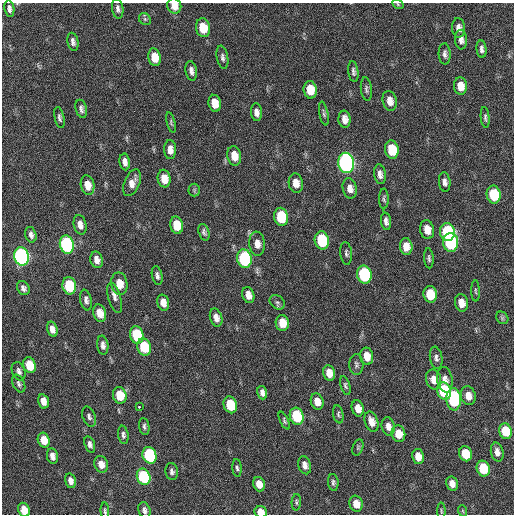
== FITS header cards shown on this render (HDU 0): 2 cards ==
NAXIS1  =                  512 / Axis length
NAXIS2  =                  512 / Axis length

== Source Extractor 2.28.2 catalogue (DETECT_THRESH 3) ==
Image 512 x 512 px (HDU 0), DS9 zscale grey, 1 PNG px = 1 image px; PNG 516 x 516 px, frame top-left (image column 1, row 512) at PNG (2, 3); each listed source drawn as its Kron ellipse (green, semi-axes under 4 px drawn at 4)
Background 24.1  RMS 5.4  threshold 16.3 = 3 sigma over >= 5 px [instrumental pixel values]
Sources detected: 137; all 137 listed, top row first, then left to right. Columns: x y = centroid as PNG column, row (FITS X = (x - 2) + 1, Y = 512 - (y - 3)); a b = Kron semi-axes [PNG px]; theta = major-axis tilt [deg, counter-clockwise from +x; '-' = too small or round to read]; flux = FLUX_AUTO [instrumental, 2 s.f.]
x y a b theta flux
398 4 6 4 -31 490
174 6 8 7 - 3900
9 9 8 5 -81 1300
118 9 10 5 -82 1300
145 19 6 5 - 690
203 28 9 7 -79 8400
458 28 10 6 -87 2000
461 40 10 6 -85 1900
73 42 9 5 -79 1400
482 49 9 5 -84 1300
445 54 10 6 -88 1300
155 57 9 6 -78 5800
222 57 12 5 -79 1300
191 71 10 5 -79 1700
353 71 10 5 -83 1100
460 86 9 6 -85 4200
366 89 12 5 -83 1000
310 90 9 6 -84 6900
390 101 10 7 -77 3000
215 103 9 6 -79 4800
81 109 9 5 -74 1200
256 112 9 5 -83 2100
324 114 12 4 -78 890
485 117 10 4 -84 900
59 118 11 5 -77 960
345 119 8 6 -84 2600
171 122 10 4 -75 690
170 150 9 6 -88 2700
392 150 9 7 -78 12000
234 156 10 7 -78 4400
125 162 8 5 -82 1900
346 163 10 7 -83 150000
380 174 10 6 -81 1700
164 179 9 6 -80 4800
445 182 10 6 -84 1700
132 183 14 7 67 3100
296 183 10 7 -80 3300
88 185 10 6 -80 4100
350 188 10 7 -79 2600
194 190 6 6 - 610
494 195 9 7 -80 15000
384 199 10 4 -90 810
281 217 9 7 -81 16000
386 221 8 5 -83 1500
80 225 10 6 -77 2300
177 225 8 6 -78 9500
427 230 9 7 -78 4100
204 232 8 5 -71 1000
447 232 9 7 -84 30000
31 235 8 5 -75 1300
322 240 9 7 -79 25000
451 242 9 7 -89 41000
257 244 12 8 -83 2900
67 245 9 7 -76 67000
406 246 8 6 -84 3700
346 253 11 6 -84 1000
21 256 9 7 -76 110000
429 258 10 5 -86 930
244 259 9 7 -79 48000
97 260 8 6 -76 2300
364 274 9 7 -78 37000
157 275 9 5 -78 1300
119 284 11 8 -79 6100
69 286 9 6 -78 19000
23 288 7 6 - 1300
475 291 10 4 -89 620
430 294 8 6 -82 9800
248 295 8 6 -74 2700
115 298 15 6 -74 2000
86 300 10 5 -79 1500
277 302 8 6 -41 950
163 303 8 5 -75 3100
461 303 9 6 -79 3500
100 313 9 6 -72 4700
216 318 9 6 -73 2300
502 318 7 5 -47 700
282 323 8 6 -81 4800
52 329 8 5 -74 2200
137 335 9 6 -74 20000
103 345 10 5 -83 1600
144 347 9 6 -74 14000
367 356 8 6 -80 4600
436 358 11 6 -80 1300
29 365 8 6 -72 9200
356 365 10 7 -90 1100
19 371 9 6 -68 1500
329 373 8 6 -78 4300
434 379 10 7 -76 3600
445 380 13 7 -79 2300
19 384 9 6 -64 980
345 386 9 4 -73 790
444 391 9 7 -74 27000
262 393 7 4 -74 1700
120 395 8 6 -74 9400
468 396 9 7 -75 3200
454 399 11 7 -87 29000
43 401 7 5 -76 2900
317 402 8 6 -72 3400
230 405 8 6 -71 14000
139 407 3 3 - 14000
358 408 8 6 -76 3400
338 414 9 5 -78 750
297 416 8 6 -73 21000
89 417 10 6 -69 1200
284 421 9 4 -64 650
371 422 10 6 -71 3400
144 426 9 5 -79 930
388 426 9 6 -77 2400
505 431 8 6 -73 11000
398 434 8 7 - 5600
123 435 9 5 -81 1100
44 440 7 6 - 5600
90 444 8 5 -72 1400
358 448 8 5 70 630
497 452 9 6 -77 2000
465 454 8 6 -71 9600
149 455 8 7 - 40000
52 456 8 5 -79 2300
418 456 8 5 -80 4000
101 464 8 6 -70 3100
305 465 9 6 -74 1900
237 468 9 4 -86 820
483 469 8 6 -71 14000
172 471 9 6 -81 1200
144 477 8 6 -69 30000
70 481 7 5 -77 2300
333 482 8 5 -85 940
259 484 7 5 -72 3800
452 484 7 6 - 2700
296 502 8 4 87 710
356 504 8 6 -75 4000
24 510 7 5 -69 5200
144 510 8 6 -72 1300
105 511 9 4 -86 770
441 511 8 3 -89 510
463 511 6 3 -71 420
260 512 6 5 - 4600
At the frame edge (FLAGS 8, measured only in part): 6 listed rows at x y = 398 4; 174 6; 9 9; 24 510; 105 511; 260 512